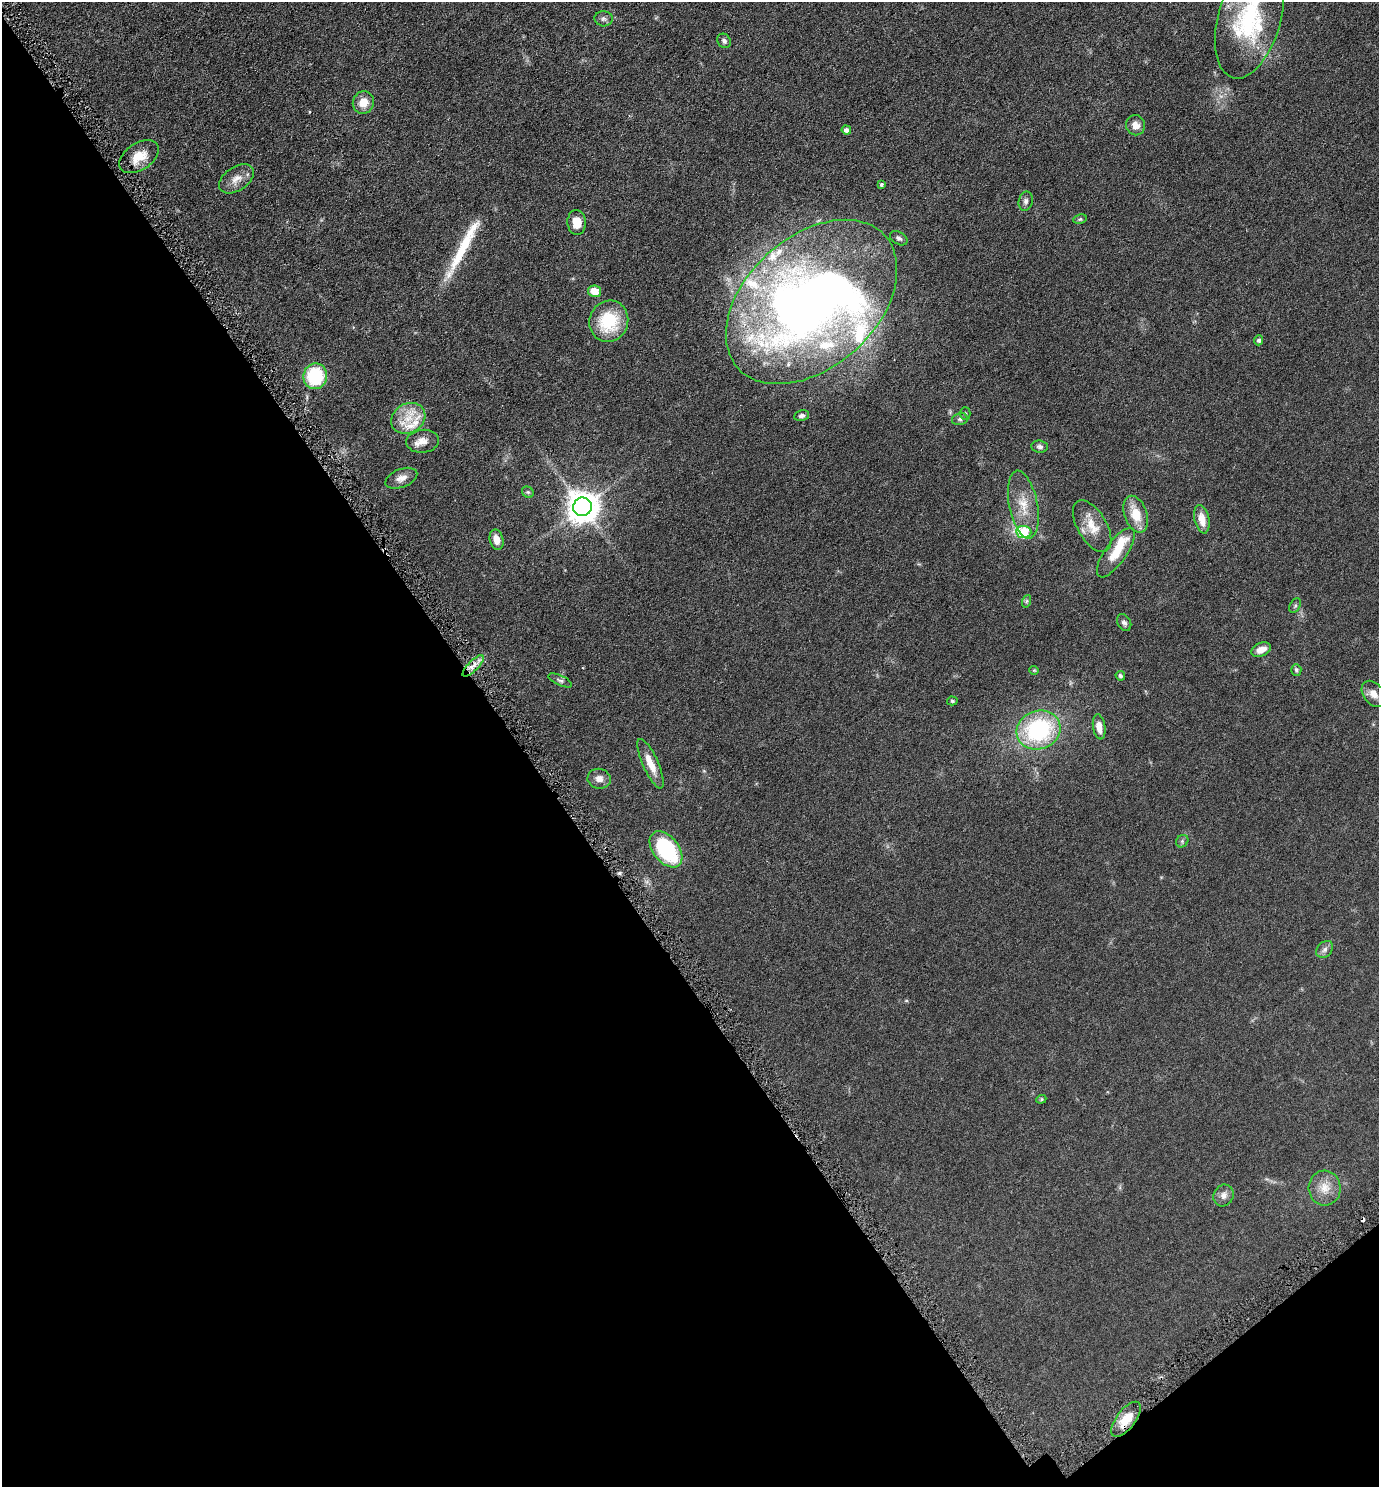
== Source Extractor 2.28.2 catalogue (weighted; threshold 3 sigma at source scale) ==
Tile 14 of 4 x 4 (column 2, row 4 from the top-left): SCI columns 1534-2910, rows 16-1500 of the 5961 x 5968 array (HDU 1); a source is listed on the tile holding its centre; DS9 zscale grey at full resolution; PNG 1381 x 1489 px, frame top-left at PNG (2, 2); each listed source drawn as its Kron ellipse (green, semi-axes under 4 px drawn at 4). Shown black and unused: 40% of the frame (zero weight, under 3 of 6 exposures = <1% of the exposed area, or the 3 px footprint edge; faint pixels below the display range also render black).
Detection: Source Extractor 2.28.2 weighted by HDU 2 'WHT'; one run over the whole footprint, this tile lists its part. Background 0.0522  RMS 0.0058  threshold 0.0237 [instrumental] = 3 sigma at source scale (4.09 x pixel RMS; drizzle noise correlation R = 1.36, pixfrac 0.8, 0.05/0.05 arcsec/px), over >= 5 px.
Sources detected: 70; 2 inside a brighter object's white glare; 1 cosmic-ray / hot-pixel residue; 1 long thin detection or spike segment (spike, bleed or trail) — neither listed nor drawn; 10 inside a brighter listed object's ellipse — not listed separately; the other 56 listed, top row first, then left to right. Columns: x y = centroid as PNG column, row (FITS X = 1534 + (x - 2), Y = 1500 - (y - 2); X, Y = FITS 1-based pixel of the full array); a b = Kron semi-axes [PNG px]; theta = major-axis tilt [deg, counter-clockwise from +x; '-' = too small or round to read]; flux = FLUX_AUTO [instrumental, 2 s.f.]
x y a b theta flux
1249 18 62 31 74 52
604 19 9 7 -4 1.5
724 41 7 6 - 1.5
363 102 11 10 - 6.4
1135 125 10 9 - 3.7
846 130 4 4 - 1.9
139 157 22 13 34 8.4
236 179 19 11 34 5.1
881 184 4 3 - 0.87
1026 201 9 7 77 1.6
1080 219 7 4 9 0.77
577 222 12 9 -87 6.8
899 238 9 6 -30 1.4
595 291 6 6 - 6.4
812 302 99 65 42 410
609 321 21 19 68 25
1259 340 5 4 - 1.3
315 376 13 11 82 33
965 413 6 5 - 0.75
802 416 7 5 11 1.5
408 418 18 14 30 9.8
960 419 8 6 12 1.3
423 441 16 11 6 4.6
1040 447 8 6 -6 1.5
401 478 17 9 21 3.6
528 492 6 5 - 0.81
1023 505 34 14 -79 12
583 507 9 9 - 810
1136 514 19 11 -72 10
1202 519 14 7 -78 5.4
1092 526 29 14 -60 9.4
1024 532 7 6 - 24
497 540 10 6 -77 4.8
1116 553 29 10 55 11
1027 601 6 4 70 0.78
1295 606 8 5 63 0.92
1124 623 9 6 -60 1.5
1261 650 10 6 26 3.9
473 666 14 5 45 3.6
1034 670 4 4 - 0.45
1296 670 6 5 - 0.82
1120 676 5 4 - 0.94
560 680 13 5 -24 1.4
1374 694 14 10 -52 4.3
952 701 5 4 - 0.69
1099 727 13 6 -81 5.4
1038 730 22 19 21 52
650 764 27 7 -66 7.5
599 779 11 10 - 3.3
1182 841 7 5 47 0.98
666 849 21 13 -51 42
1325 949 9 7 46 1.9
1041 1099 5 4 - 0.58
1325 1188 17 16 - 7.2
1224 1195 11 10 - 2.8
1126 1419 21 9 53 9.9
Overlapping masked pixels (flux is a lower limit): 1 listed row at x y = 1126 1419
Isophote crosses this tile's border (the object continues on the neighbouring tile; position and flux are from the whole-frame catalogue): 1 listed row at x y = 1249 18